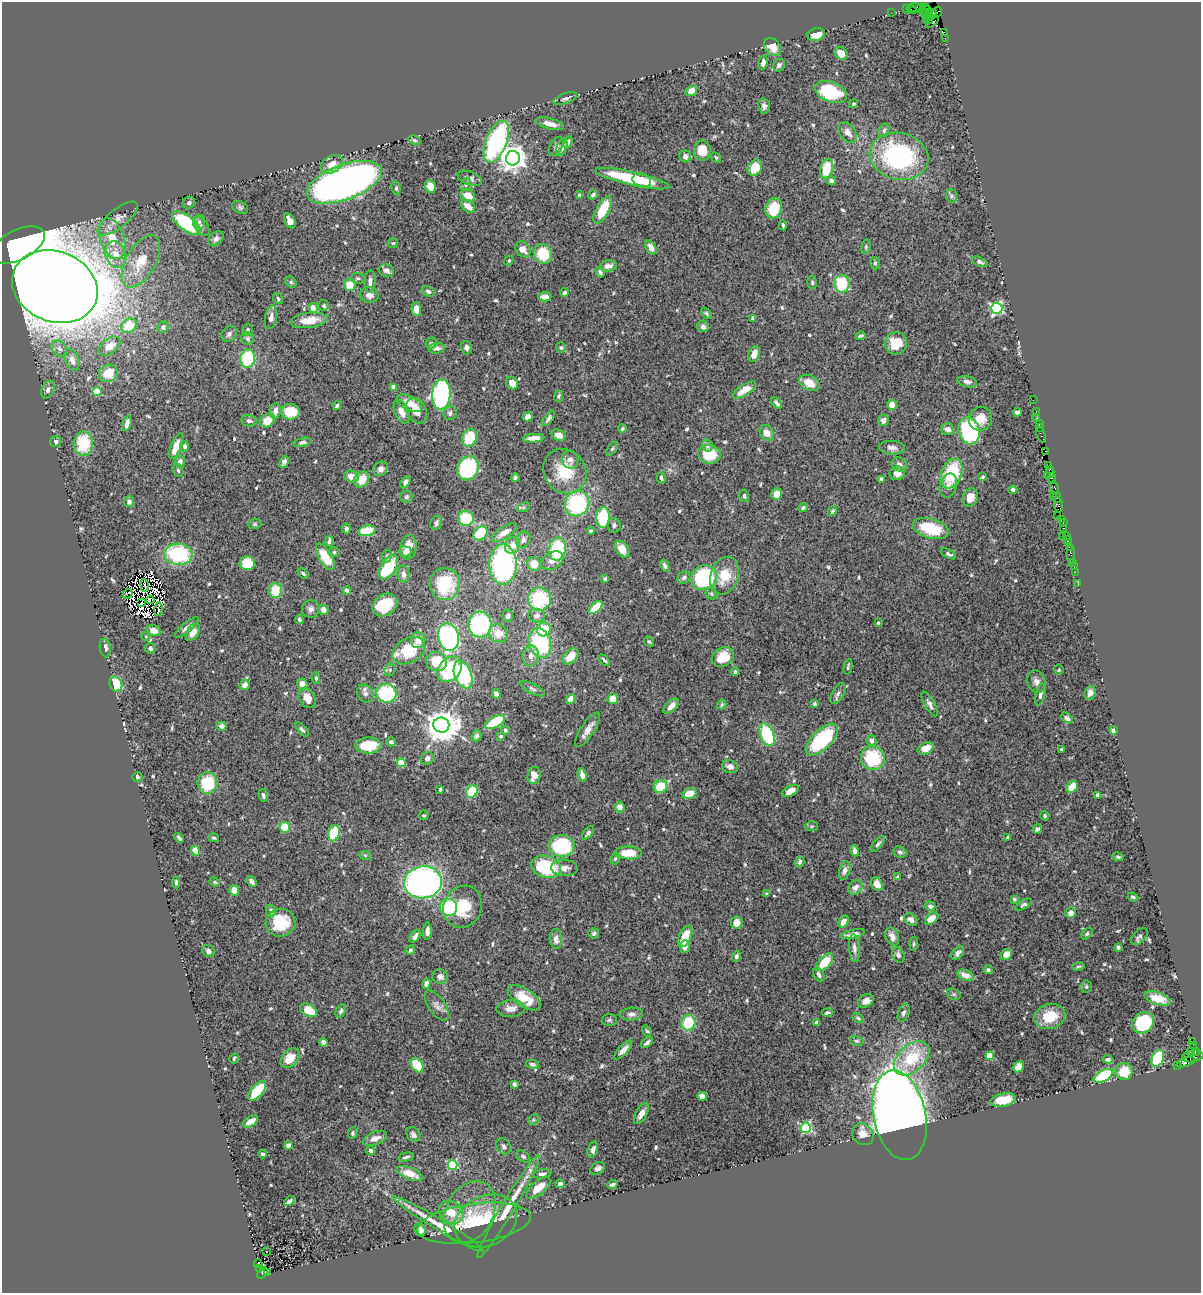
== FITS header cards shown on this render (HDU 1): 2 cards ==
NAXIS1  =                 1199
NAXIS2  =                 1291

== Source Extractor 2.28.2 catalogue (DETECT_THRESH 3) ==
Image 1199 x 1291 px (HDU 1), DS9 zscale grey, 1 PNG px = 1 image px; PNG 1203 x 1295 px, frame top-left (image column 1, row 1291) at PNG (2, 2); each listed source drawn as its Kron ellipse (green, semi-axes under 4 px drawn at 4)
Background 0.823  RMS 0.019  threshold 0.0578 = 3 sigma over >= 5 px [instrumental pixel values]
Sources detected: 638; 10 with non-positive FLUX_AUTO (blend fragments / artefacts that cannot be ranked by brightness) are neither listed nor drawn; of the other 628, the 500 brightest by FLUX_AUTO listed and drawn (128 fainter detections omitted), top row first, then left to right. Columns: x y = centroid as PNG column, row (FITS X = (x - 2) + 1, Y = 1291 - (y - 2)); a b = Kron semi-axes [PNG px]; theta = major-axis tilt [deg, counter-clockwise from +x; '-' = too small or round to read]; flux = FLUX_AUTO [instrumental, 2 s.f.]
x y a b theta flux
914 7 6 3 7 110
925 7 2 2 - 12
920 8 5 2 - 42
906 9 2 2 - 28
911 9 5 2 - 110
923 12 3 2 - 16
927 12 6 3 78 22
937 12 5 3 - 110
891 13 2 2 - 19
931 15 6 3 59 570
928 19 5 3 - 320
932 22 7 3 38 96
944 33 4 2 - 44
816 34 9 6 16 15
945 38 2 2 - 10
773 47 10 7 -46 16
841 53 7 5 -45 17
763 63 7 4 78 5.6
779 65 7 5 50 4.7
691 91 6 4 36 15
831 92 17 10 -22 93
565 98 12 5 19 4
853 104 5 4 - 2
764 106 7 5 -79 5.3
550 124 14 5 -14 10
884 130 7 5 74 3.1
848 133 12 7 -53 8
415 140 6 4 -27 2
496 142 22 10 68 200
568 142 6 4 67 4.2
556 146 10 6 61 4.2
562 148 8 5 68 7.7
702 151 10 8 -89 21
685 156 6 5 - 7.2
899 156 30 23 -13 180
716 157 5 3 - 2
513 158 7 7 - 1600
332 164 12 8 30 15
755 168 8 6 58 29
827 169 10 6 72 40
470 178 13 6 -21 6.3
632 179 38 6 -13 69
642 180 9 6 -20 12
831 180 5 4 - 5
344 182 39 17 20 1100
466 184 6 5 - 3.7
431 186 7 5 -68 14
396 188 7 4 -82 2.2
468 195 7 5 -29 16
579 195 3 3 - 2.1
593 195 5 4 - 2.5
952 196 7 5 -74 2.7
189 203 6 6 - 3.4
468 206 8 5 -39 11
240 207 8 6 -28 2.8
774 208 10 8 74 40
603 210 15 6 61 37
118 219 24 9 39 12
290 221 8 5 -60 10
199 222 7 6 - 3.7
186 223 17 7 -38 120
783 225 5 3 - 2
201 226 11 6 -55 4.9
112 238 21 12 -71 27
216 239 9 6 44 4.7
393 243 5 5 - 1.9
18 245 29 15 27 3000
651 247 7 5 -60 8.2
866 247 7 4 82 2.2
523 249 9 6 -51 10
116 254 13 10 -72 16
543 254 10 9 - 42
141 261 29 14 60 32
509 261 5 4 - 2
980 262 8 4 -27 3.8
875 263 6 4 88 2.5
608 266 9 5 8 5.6
387 271 7 6 - 5.1
600 272 5 4 - 3.8
358 278 7 5 -4 2.5
370 281 11 5 88 5.6
291 282 6 5 - 1.9
812 282 7 5 -77 2.3
842 284 8 7 - 61
350 285 6 6 - 22
55 286 44 35 -23 6100
428 291 7 5 -26 3.8
564 293 4 4 - 2.9
369 295 9 7 -17 7.1
545 297 6 4 2 9.8
278 299 6 4 -54 2.4
324 305 6 5 - 2.2
313 308 5 4 - 10
997 308 5 5 - 240
416 309 7 5 -88 7.3
706 313 6 3 -49 2
271 317 12 6 79 7.1
753 318 4 4 - 3.8
309 320 19 7 7 20
129 326 8 6 34 32
703 326 6 5 - 3.8
163 327 6 5 - 3.4
247 330 6 5 - 2.5
229 334 8 6 44 4.1
861 336 5 3 - 2.2
247 338 6 6 - 3.3
431 343 6 5 - 2.8
896 343 11 11 - 26
109 346 12 7 38 18
437 348 8 5 7 5.9
466 348 7 5 -76 3.8
561 348 5 5 - 2.3
60 349 9 6 -43 5.8
754 354 8 5 71 12
248 358 9 7 79 77
72 360 11 6 -72 9.6
108 373 10 8 33 27
967 382 10 5 -12 4.3
512 383 6 5 - 13
809 383 11 7 -28 17
393 387 4 4 - 10
48 390 9 6 66 5.6
744 390 14 5 33 18
97 391 4 4 - 45
441 394 15 9 83 260
559 396 6 4 66 2.1
1033 400 2 2 - 16
410 403 14 7 -28 19
776 403 6 4 -48 3.8
892 405 5 5 - 14
337 406 4 4 - 1.9
275 411 7 5 81 7
417 411 13 9 -63 14
1036 411 2 2 - 25
290 412 9 8 - 31
402 412 12 6 -66 11
1017 412 5 4 - 4.5
450 413 7 7 - 3.8
528 417 5 4 - 7.2
549 418 9 4 57 3
1037 418 2 2 - 22
980 419 12 11 - 17
267 420 8 6 42 21
883 420 6 5 - 6.6
249 421 8 5 -11 3.8
127 423 8 4 77 6.3
1039 424 3 2 - 49
1040 428 3 3 - 57
622 429 4 4 - 2.2
948 429 6 5 - 6.4
969 431 14 10 -74 120
767 433 8 6 -55 11
559 435 7 5 -25 9.5
1041 435 8 3 -68 97
470 438 9 7 68 43
534 438 10 4 4 12
56 442 5 5 - 4
302 442 9 4 12 3.6
83 444 12 9 87 62
707 445 6 5 - 4.2
176 446 14 5 68 20
184 446 5 4 - 3.2
892 448 13 7 -3 6.6
612 449 8 4 54 2
1045 451 3 2 - 42
709 454 11 9 -9 35
570 459 9 8 - 6.8
180 462 6 5 - 6.2
284 462 6 4 66 5
899 465 8 6 -31 6
1048 465 3 3 - 36
468 468 12 10 61 130
381 469 8 6 40 6.1
178 470 7 5 -73 2.2
1049 470 3 3 - 38
565 471 23 20 -52 48
897 473 8 6 19 8.1
951 473 15 10 69 74
1049 473 6 3 43 71
351 476 7 6 - 9.7
983 477 3 3 - 2.2
515 478 4 4 - 2.6
661 478 5 4 - 2.7
1052 478 5 3 - 66
361 479 8 7 - 20
881 479 4 3 - 3
1053 481 3 3 - 93
405 482 6 4 61 4
948 486 12 8 72 7.5
1055 488 7 3 -77 170
1013 490 4 3 - 4.1
777 494 6 5 - 12
744 496 6 5 - 2.4
1053 496 3 2 - 32
406 497 6 6 - 3
970 497 9 7 67 14
1057 498 5 2 - 33
129 502 5 5 - 3.7
577 504 13 12 - 130
1058 505 7 3 -87 99
523 507 7 4 25 2.2
803 508 5 4 - 2.2
832 511 5 4 - 2.4
1058 515 2 2 - 31
603 517 10 7 89 74
466 518 8 7 - 51
1062 520 3 3 - 33
436 523 7 5 63 4.2
1063 523 4 2 - 69
255 524 7 5 1 2.2
614 525 7 6 - 3.5
1064 528 3 2 - 40
346 529 5 4 - 3.6
931 529 18 9 -16 53
367 531 9 5 10 45
591 531 4 4 - 2.1
480 533 8 6 45 47
504 533 14 5 32 13
1062 536 2 2 - 7.8
1066 536 2 2 - 46
1067 539 3 2 - 33
523 540 8 7 - 5.8
329 541 5 3 - 2.9
1068 543 2 2 - 34
512 545 9 7 59 12
408 547 12 8 82 15
1069 547 3 2 - 31
557 549 11 8 81 77
622 549 9 6 -52 15
405 551 6 5 - 5.7
334 552 5 5 - 2.2
178 554 14 10 -3 120
948 554 8 4 -28 3.3
1071 554 9 3 -89 52
387 556 6 5 - 2.6
325 557 15 6 -59 38
552 561 12 8 29 9.9
1073 562 4 3 - 85
247 563 7 7 - 35
503 564 20 13 90 230
534 564 7 6 - 18
665 566 6 4 -63 4.2
388 567 14 7 57 67
1074 567 2 2 - 8.8
1075 572 2 2 - 18
303 573 6 4 -44 2.9
403 574 8 6 -84 6.2
725 576 19 14 71 33
684 578 7 5 35 4.2
704 578 13 12 - 130
605 579 3 3 - 2.1
445 584 16 15 - 66
1078 584 2 2 - 6.7
145 585 6 2 -85 2.7
275 590 7 6 - 31
347 590 4 4 - 4.3
128 594 5 2 - 3.6
712 594 6 5 - 2.3
539 599 12 11 - 84
150 600 4 3 - 2.9
142 603 4 2 - 3
385 605 13 10 36 54
595 608 8 4 42 32
158 609 7 2 90 2.3
311 609 9 9 - 4.9
323 610 5 5 - 8.5
508 616 6 5 - 4.4
537 616 8 7 - 5.4
299 619 4 3 - 3.1
878 623 3 3 - 2.1
480 625 13 11 -85 160
187 627 15 5 40 7.2
544 629 7 6 - 33
154 631 7 5 -25 11
193 632 9 6 58 11
498 633 10 8 -33 18
146 637 4 3 - 1.8
448 637 14 10 -75 210
418 640 8 7 - 12
649 641 6 4 -48 1.8
540 643 15 11 -72 120
105 648 9 5 -82 6.2
150 648 5 5 - 3.4
409 651 17 12 29 54
531 656 10 8 82 8.2
570 656 9 6 45 17
723 657 12 9 29 25
604 660 7 3 -48 2.7
436 661 11 9 -11 43
848 667 8 3 77 2
449 669 14 10 48 110
390 670 6 5 - 2.5
1059 670 5 4 - 2.3
735 672 4 4 - 2.7
463 675 14 8 -69 120
316 678 6 4 -79 2.8
1036 681 11 8 -70 7.4
116 684 8 6 -66 42
302 684 6 5 - 13
245 685 5 5 - 6.9
532 689 14 5 -27 4.1
387 693 10 9 - 86
1090 693 7 5 69 5.6
365 694 9 7 -56 5
496 694 5 4 - 4.8
838 694 11 5 61 4.5
1040 695 11 4 76 4.7
307 698 11 7 -60 13
570 699 5 4 - 15
613 699 5 5 - 15
815 704 4 3 - 2.1
930 704 14 5 -60 5.2
722 705 5 3 - 1.9
671 706 9 5 46 9.2
1067 718 6 4 -38 4
495 722 11 5 30 63
441 725 8 7 - 2800
221 726 5 4 - 6.7
302 729 8 3 -48 2.5
505 730 4 4 - 2.7
587 730 20 6 56 12
1113 730 4 4 - 4
767 735 12 6 -68 86
477 736 5 4 - 4
501 736 4 3 - 2.4
822 739 20 9 44 110
871 741 5 5 - 4.9
391 742 5 4 - 3.4
368 745 13 8 2 46
926 748 8 5 24 13
1061 749 3 3 - 1.8
427 758 7 6 - 5.2
873 758 12 11 - 69
401 763 4 4 - 41
730 767 8 6 -17 6.1
582 775 7 4 -75 7.1
534 776 9 6 79 12
137 777 5 5 - 2.9
207 783 11 10 - 59
661 787 7 6 - 37
1072 787 6 5 - 17
440 789 3 3 - 1.9
472 791 7 5 61 43
790 791 9 5 29 8.8
689 793 7 5 22 20
263 795 7 4 -77 3.6
1098 795 4 4 - 5
620 807 5 5 - 9
424 815 5 4 - 2.1
1045 816 4 4 - 2.2
812 826 6 5 - 1.9
285 827 5 5 - 31
1037 829 5 3 - 3
334 833 8 5 74 47
588 833 8 4 51 3.5
1008 837 3 3 - 1.9
179 838 5 3 - 2.7
214 838 5 4 - 2
878 844 10 4 50 3.3
562 846 13 11 -2 84
195 851 5 4 - 16
855 851 6 4 -78 5
900 852 6 5 - 3.5
628 853 13 6 -2 27
365 855 6 4 -19 1.9
1118 857 5 3 - 1.9
615 859 6 4 62 1.9
800 862 5 4 - 3.5
546 867 15 11 -17 87
564 868 13 8 -3 8.1
845 871 10 5 74 5.2
898 877 4 4 - 2.6
251 881 6 4 -55 5.5
176 882 6 3 -89 3.3
215 882 5 4 - 2
423 882 19 16 7 480
877 884 7 5 -57 11
855 887 8 6 45 8.8
234 890 5 4 - 15
767 894 3 3 - 2.4
1133 897 5 3 - 2.4
1014 899 4 3 - 2.4
1024 905 9 4 30 2.9
930 906 5 4 - 3.7
448 907 9 8 - 110
463 907 21 19 63 44
271 910 6 5 - 3
1071 913 5 5 - 8.4
932 918 7 5 39 12
911 920 7 5 -41 6.2
844 922 6 4 58 12
280 923 15 14 - 49
737 923 6 5 - 12
427 931 9 4 88 5.1
594 933 5 5 - 2.8
853 934 12 4 13 6.7
1087 934 7 4 46 2.2
415 936 7 4 53 6
685 936 11 6 65 25
892 936 9 6 -64 8.1
1139 937 10 6 45 3.5
556 939 10 6 -87 7.4
914 944 7 4 86 2
685 946 6 4 86 9.9
1118 947 4 3 - 2.7
854 948 14 5 -86 5.5
410 950 5 4 - 2.4
208 951 7 5 -36 4.4
958 953 8 5 46 4.3
1006 954 6 5 - 9.7
898 955 8 6 -61 4.4
736 956 5 4 - 2.6
825 962 11 6 46 31
1078 967 6 4 12 2.3
988 970 4 4 - 3.3
819 974 7 5 -61 4.6
966 975 8 5 -23 12
440 976 8 7 - 4.9
426 984 5 4 - 4
1086 987 6 6 - 2.5
954 994 7 5 -20 2.2
524 998 19 9 -33 29
1158 998 13 6 -17 17
866 1001 8 6 33 8.9
437 1006 17 8 -54 7.5
511 1008 14 8 2 10
309 1010 9 6 -32 27
341 1011 7 4 62 3.2
827 1013 6 3 9 2.9
903 1013 9 5 69 4.4
631 1014 12 6 4 5.5
1050 1016 15 12 14 34
858 1018 6 4 -37 1.8
609 1020 7 6 - 2.5
816 1022 4 4 - 3.6
688 1023 8 7 - 52
1143 1023 11 9 44 84
647 1031 6 4 -58 1.9
857 1041 7 5 -14 2.6
1192 1041 3 2 - 66
323 1042 4 4 - 6.4
647 1042 7 3 39 3.8
1193 1045 3 2 - 9.6
623 1050 12 5 47 8.9
1191 1051 3 2 - 120
1195 1051 3 2 - 13
990 1056 4 4 - 45
1193 1056 11 5 9 170
234 1058 5 3 - 2
290 1058 11 7 48 21
912 1058 21 13 43 55
1158 1058 9 6 64 79
1108 1059 5 3 - 3.6
1186 1062 9 4 18 250
532 1064 6 4 -12 3.7
417 1065 8 5 -52 38
1177 1065 3 3 - 43
1018 1067 6 5 - 16
1124 1071 8 8 - 25
1103 1076 10 5 29 82
514 1084 4 4 - 2.8
257 1091 12 6 50 47
702 1096 5 4 - 8.1
1003 1100 13 6 10 30
641 1114 11 5 62 8.5
900 1115 45 26 -78 2400
533 1120 6 4 45 2.2
251 1121 8 4 33 11
806 1128 5 5 - 160
352 1133 5 4 - 2.4
863 1134 12 10 -45 13
413 1135 8 6 -53 4.9
375 1138 13 6 20 9
288 1146 4 4 - 5.3
504 1146 8 6 -61 4.1
371 1150 5 4 - 2.5
593 1150 8 5 73 5.6
263 1154 4 3 - 3.3
523 1156 8 5 -34 3.2
406 1157 7 3 13 2.9
452 1165 5 5 - 83
598 1169 8 5 33 4.8
410 1173 13 6 -22 18
542 1174 9 4 9 4.8
560 1184 4 4 - 5.8
612 1184 5 3 - 3.1
538 1188 14 7 39 20
289 1201 6 4 35 5
508 1207 59 6 59 35
451 1212 13 10 -34 22
470 1212 33 24 62 46
486 1221 32 25 26 49
474 1223 57 19 7 59
438 1224 53 5 -31 32
420 1230 6 5 - 7.7
266 1251 3 2 - 2.8
258 1264 4 3 - 23
259 1269 4 3 - 150
268 1272 4 2 - 130
262 1273 6 4 54 680
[128 fainter detections neither listed nor drawn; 10 non-positive-flux detections neither listed nor drawn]